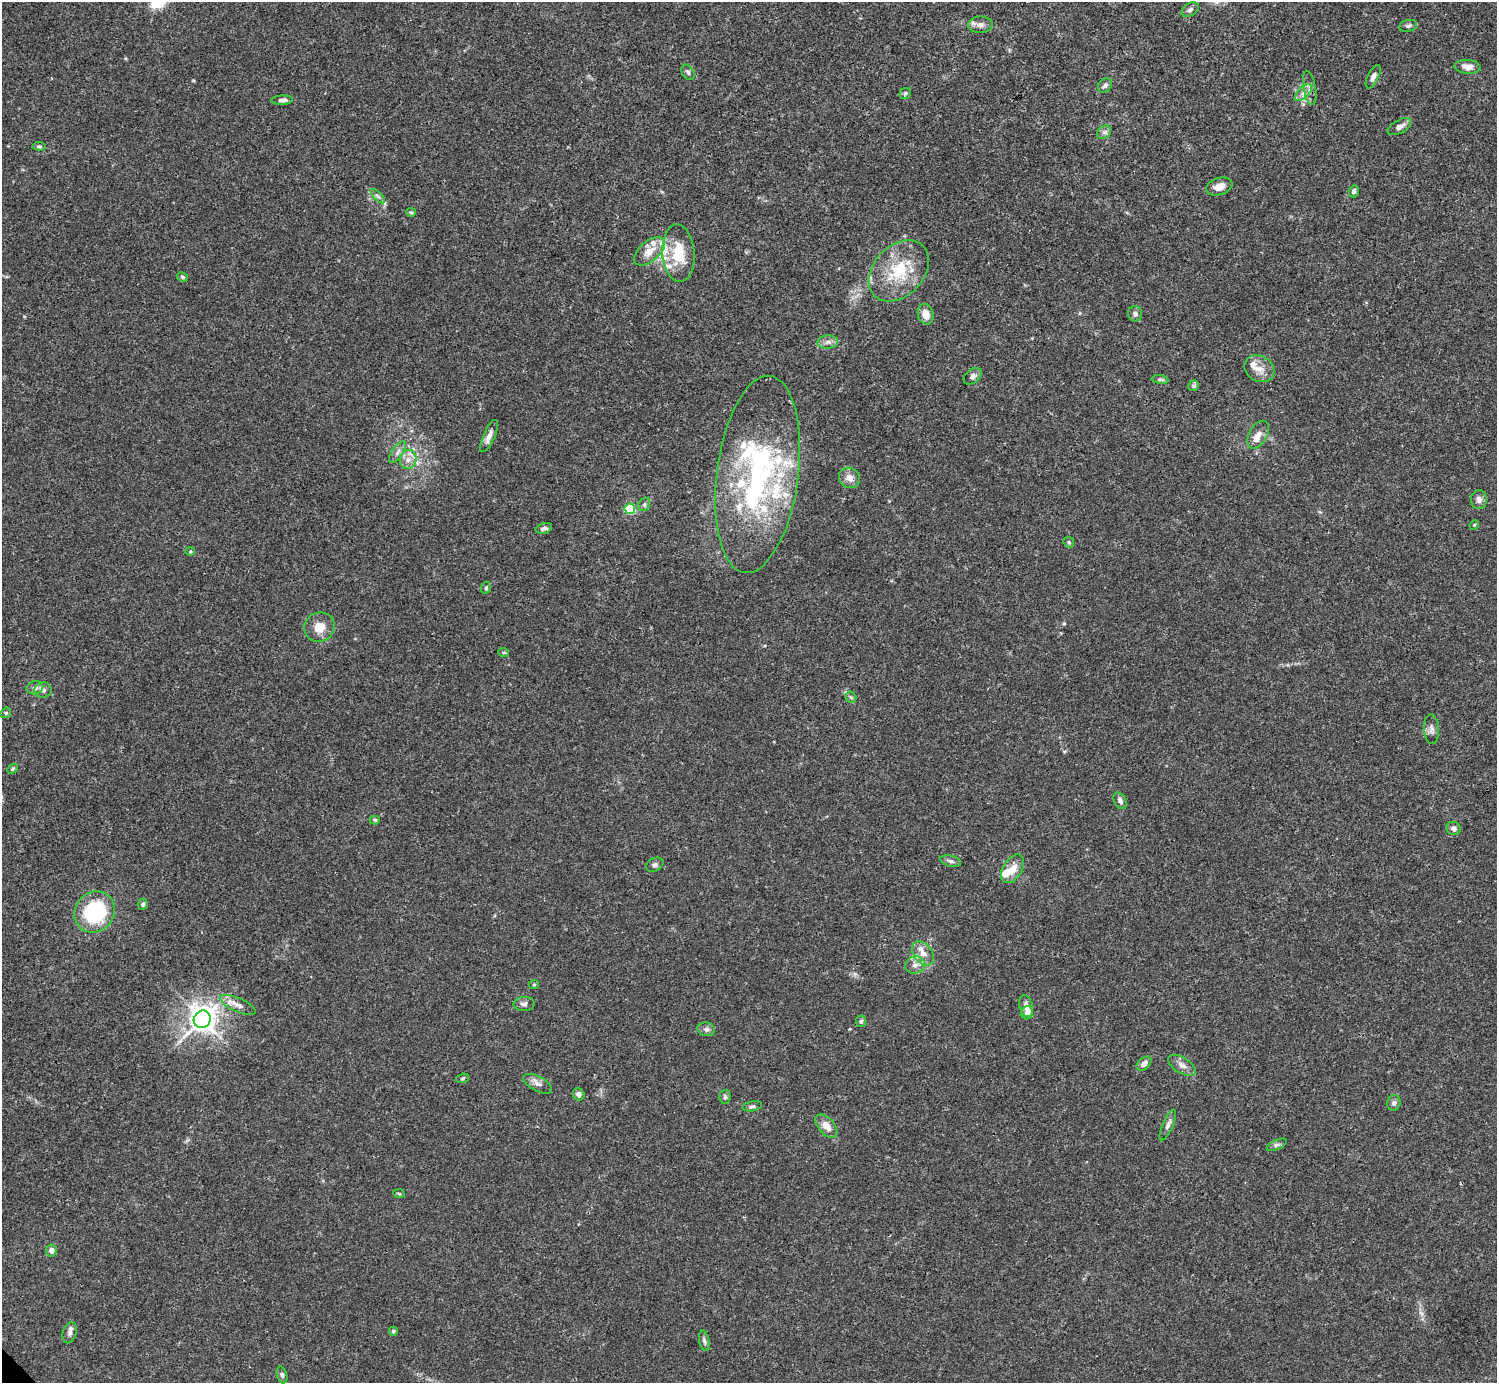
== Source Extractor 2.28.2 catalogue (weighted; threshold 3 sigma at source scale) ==
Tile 10 of 4 x 4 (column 2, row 3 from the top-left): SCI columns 1496-2990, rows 1539-2919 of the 5982 x 5981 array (HDU 1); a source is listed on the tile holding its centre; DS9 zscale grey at full resolution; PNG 1499 x 1385 px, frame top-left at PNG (2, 2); each listed source drawn as its Kron ellipse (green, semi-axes under 4 px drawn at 4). Shown black and unused: <1% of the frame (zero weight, under 3 of 4 exposures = <1% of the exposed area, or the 3 px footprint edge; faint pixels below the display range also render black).
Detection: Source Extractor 2.28.2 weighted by HDU 2 'WHT'; one run over the whole footprint, this tile lists its part. Background 0.0165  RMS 0.0022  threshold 0.00972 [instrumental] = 3 sigma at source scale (4.5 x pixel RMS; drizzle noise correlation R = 1.50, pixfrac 1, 0.05/0.05 arcsec/px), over >= 5 px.
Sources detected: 97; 11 inside a brighter listed object's ellipse — not listed separately; the other 86 listed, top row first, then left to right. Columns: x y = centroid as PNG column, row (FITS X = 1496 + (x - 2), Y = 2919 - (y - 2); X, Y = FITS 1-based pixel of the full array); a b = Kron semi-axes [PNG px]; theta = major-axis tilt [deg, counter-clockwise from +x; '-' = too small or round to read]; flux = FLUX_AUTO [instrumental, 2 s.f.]
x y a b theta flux
1190 10 9 6 34 0.63
980 25 12 8 1 1.2
1408 26 9 6 13 0.55
1467 67 13 7 -4 1.6
688 72 8 6 -55 0.48
1373 77 13 5 65 1
1105 85 8 6 44 0.67
1310 88 17 6 -80 1.2
1303 93 10 5 45 1
905 94 6 5 - 0.41
282 100 10 4 3 0.79
1399 127 13 6 28 1.2
1104 132 7 6 - 0.64
39 146 7 4 -2 0.34
1219 186 13 8 18 1.8
1354 191 6 5 - 0.66
378 196 9 3 -45 0.45
411 212 5 4 - 0.28
649 251 18 10 41 2.7
678 253 29 16 -86 7.3
899 271 35 25 47 11
182 277 6 4 -28 0.33
925 314 10 7 -75 2.2
1135 314 7 7 - 0.67
828 342 10 6 1 0.95
1259 369 15 12 -32 2.2
973 376 10 6 40 0.76
1160 380 8 4 -8 0.42
1194 386 5 5 - 0.55
1258 435 15 9 61 1.9
489 436 17 6 66 1.5
397 452 12 5 55 0.97
408 459 9 8 - 1.4
758 474 99 41 82 54
849 478 11 10 - 1.7
1479 500 9 8 - 1
644 504 7 5 68 0.48
630 509 5 5 - 15
1474 525 5 4 - 0.24
544 528 8 5 15 0.69
1069 542 6 5 - 0.31
190 551 4 4 - 0.23
486 588 6 4 71 0.32
319 627 15 14 - 3
504 653 5 3 - 0.24
35 688 8 6 13 0.87
43 690 8 7 - 0.71
851 697 6 5 - 0.39
6 713 6 5 - 0.32
1431 729 15 7 -86 1
13 769 6 4 42 0.34
1120 801 9 6 -60 0.79
375 820 5 4 - 0.3
1454 828 7 6 - 0.72
951 861 10 5 -15 0.64
655 865 9 6 26 0.58
1012 869 15 9 59 2.4
143 904 5 4 - 0.44
95 912 21 19 49 19
923 953 13 9 -54 2.1
915 965 10 8 19 1.4
534 985 5 4 - 0.26
524 1004 10 7 2 0.77
238 1005 19 7 -24 1.5
1026 1006 11 6 -76 1.3
1027 1013 7 6 - 1.4
202 1019 9 8 - 230
861 1021 6 5 - 0.53
706 1029 9 6 -12 0.68
1144 1064 8 5 40 1.3
1182 1065 15 8 -32 1.4
462 1078 6 4 20 0.3
538 1084 16 7 -28 1.2
579 1094 6 5 - 0.86
725 1097 7 5 86 0.39
1394 1103 8 6 75 0.64
752 1106 10 5 11 0.49
1168 1125 16 5 66 0.92
826 1126 14 8 -48 2.2
1277 1145 11 4 23 0.54
399 1194 6 4 -4 0.25
51 1250 6 5 - 0.99
393 1331 4 4 - 0.33
70 1333 11 6 74 0.9
704 1341 10 5 -80 0.56
282 1375 8 5 -75 0.49
Overlapping masked pixels (flux is a lower limit): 1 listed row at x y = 758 474